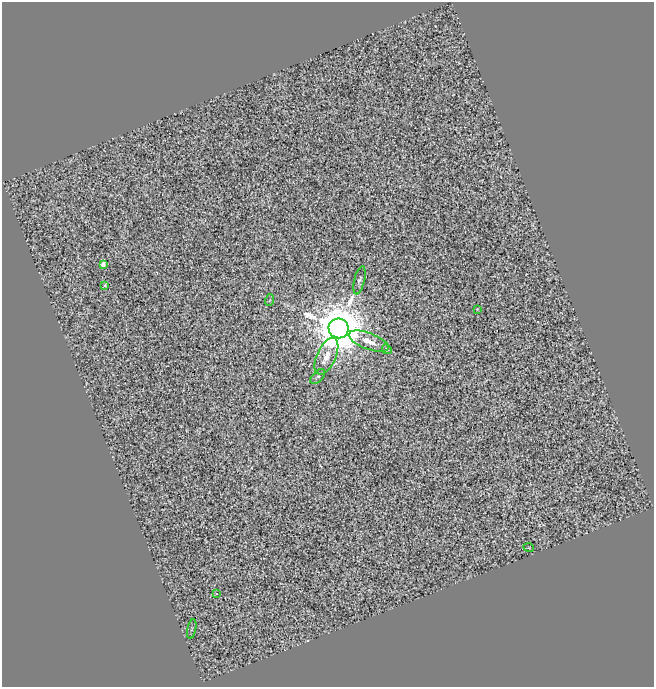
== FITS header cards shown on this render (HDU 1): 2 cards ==
NAXIS1  =                  652
NAXIS2  =                  685

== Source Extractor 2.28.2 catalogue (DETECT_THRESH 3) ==
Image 652 x 685 px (HDU 1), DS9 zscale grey, 1 PNG px = 1 image px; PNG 656 x 689 px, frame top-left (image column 1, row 685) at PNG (2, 2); each listed source drawn as its Kron ellipse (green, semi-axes under 4 px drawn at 4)
Background 0.0685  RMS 0.73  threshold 2.2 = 3 sigma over >= 5 px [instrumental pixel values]
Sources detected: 13; all 13 listed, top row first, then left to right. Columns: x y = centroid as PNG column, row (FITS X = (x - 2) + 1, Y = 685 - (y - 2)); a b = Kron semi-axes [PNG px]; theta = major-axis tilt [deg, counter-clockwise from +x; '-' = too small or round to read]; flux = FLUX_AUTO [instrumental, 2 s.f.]
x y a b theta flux
103 264 4 4 - 270
359 280 14 5 77 130
105 285 3 3 - 69
270 300 6 3 70 51
477 309 2 2 - 25
339 328 10 10 - 370000
369 341 21 8 -20 590
387 349 5 4 - 70
326 356 19 9 65 710
318 376 9 5 46 120
529 548 5 3 - 40
217 593 3 2 - 160
192 629 10 3 78 70